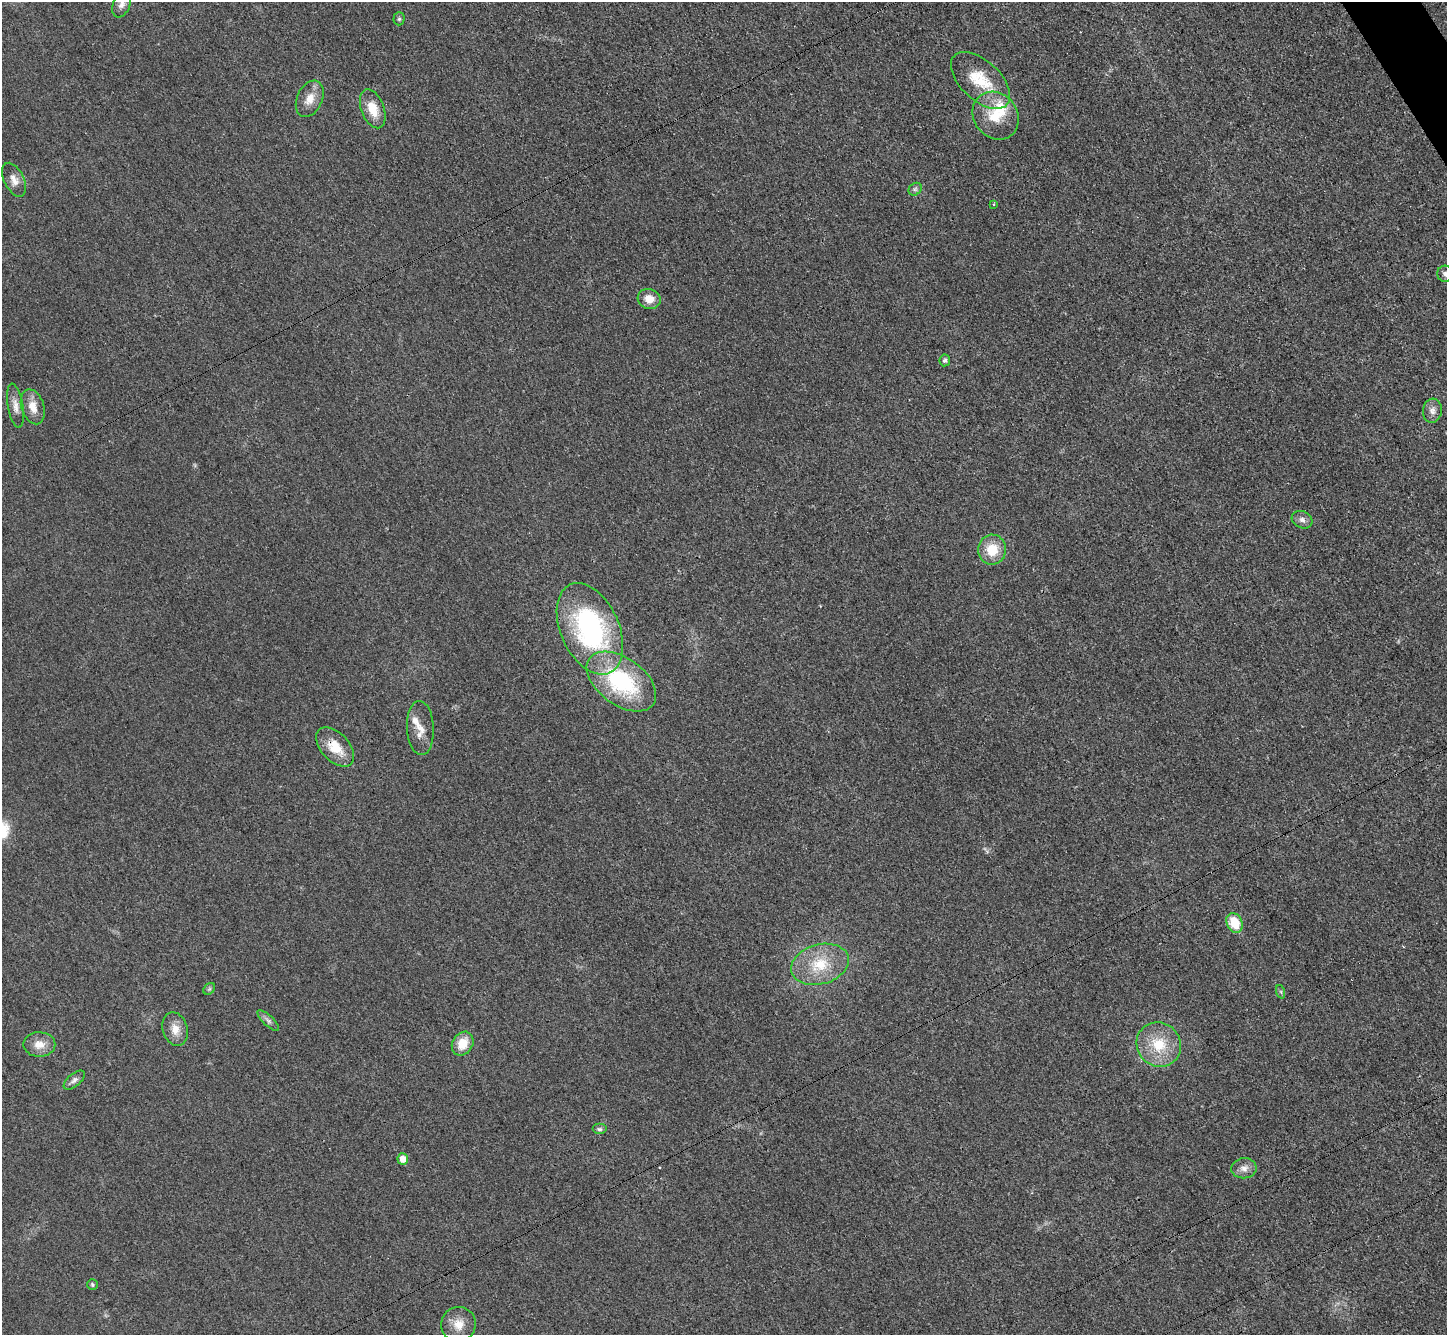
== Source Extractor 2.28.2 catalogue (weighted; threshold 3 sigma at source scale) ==
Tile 10 of 4 x 4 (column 2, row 3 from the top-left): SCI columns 1468-2912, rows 1642-2974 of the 5823 x 5815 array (HDU 1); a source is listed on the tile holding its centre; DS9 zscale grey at full resolution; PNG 1449 x 1337 px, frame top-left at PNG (2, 2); each listed source drawn as its Kron ellipse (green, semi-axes under 4 px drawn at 4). Shown black and unused: <1% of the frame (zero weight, under 3 of 4 exposures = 2% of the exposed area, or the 3 px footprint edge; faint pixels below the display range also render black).
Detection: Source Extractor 2.28.2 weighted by HDU 2 'WHT'; one run over the whole footprint, this tile lists its part. Background 0.0191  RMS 0.0044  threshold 0.0197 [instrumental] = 3 sigma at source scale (4.5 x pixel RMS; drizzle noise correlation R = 1.50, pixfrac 1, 0.05/0.05 arcsec/px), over >= 5 px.
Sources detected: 39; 1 cosmic-ray / hot-pixel residue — neither listed nor drawn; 2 inside a brighter listed object's ellipse — not listed separately; the other 36 listed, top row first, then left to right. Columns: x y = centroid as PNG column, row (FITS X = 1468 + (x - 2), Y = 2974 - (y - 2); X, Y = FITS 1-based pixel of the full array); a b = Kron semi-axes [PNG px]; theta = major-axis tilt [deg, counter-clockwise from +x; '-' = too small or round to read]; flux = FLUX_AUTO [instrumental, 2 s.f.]
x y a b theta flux
122 4 14 8 68 2.7
399 19 6 5 - 0.8
981 80 36 20 -43 16
310 99 19 12 65 5.5
373 109 20 11 -70 8
996 116 25 21 -53 13
14 180 18 10 -64 3.6
915 189 7 5 43 1.1
994 204 3 3 - 0.62
1445 274 8 8 - 1.5
649 299 12 10 -16 4.8
945 360 6 5 - 0.88
15 406 22 7 -80 3.8
33 407 18 11 -72 5.6
1432 411 12 9 83 2.6
1302 520 11 8 -27 2
992 550 15 14 - 10
590 629 48 29 -66 80
621 681 39 23 -36 46
420 728 27 13 -87 6.1
335 747 23 14 -48 9.6
1234 923 10 7 -65 11
820 964 29 20 15 16
209 989 6 5 - 0.83
1281 992 7 4 -72 0.68
268 1020 14 5 -43 1.6
175 1029 17 12 -74 5.1
39 1044 16 12 0 5.4
463 1044 12 10 58 7.8
1159 1045 23 21 -46 15
74 1080 12 6 40 1.9
599 1129 7 5 0 0.96
403 1159 6 5 - 4
1244 1168 12 10 7 3.1
92 1285 5 5 - 0.8
459 1324 17 17 - 6.6
Overlapping masked pixels (flux is a lower limit): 1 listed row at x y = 335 747
Isophote crosses this tile's border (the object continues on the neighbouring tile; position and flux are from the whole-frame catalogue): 2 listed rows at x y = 122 4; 1445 274